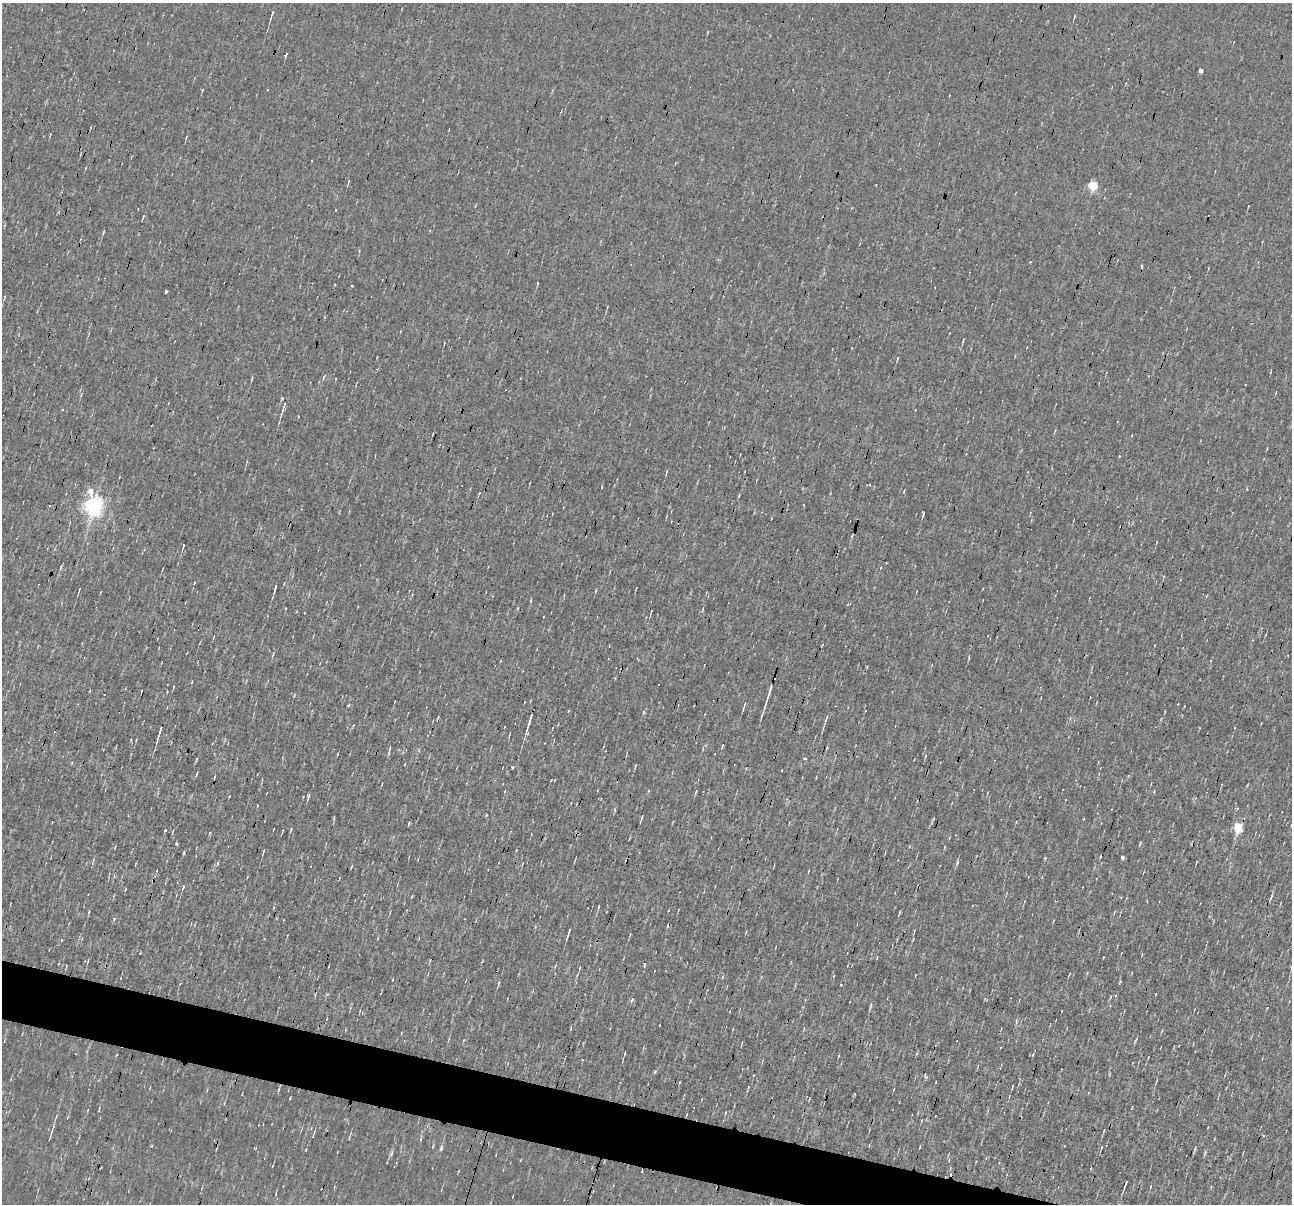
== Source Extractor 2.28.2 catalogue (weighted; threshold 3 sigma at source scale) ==
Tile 6 of 4 x 4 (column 2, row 2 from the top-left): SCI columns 1291-2580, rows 2656-3857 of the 5161 x 5185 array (HDU 1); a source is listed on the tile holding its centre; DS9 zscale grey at full resolution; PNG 1294 x 1206 px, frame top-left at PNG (2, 3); no overlay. Shown black and unused: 4% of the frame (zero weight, under 3 of 4 exposures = <1% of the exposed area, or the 3 px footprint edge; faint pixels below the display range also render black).
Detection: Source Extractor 2.28.2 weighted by HDU 2 'WHT'; one run over the whole footprint, this tile lists its part. Background 8.59e-04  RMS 0.042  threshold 0.191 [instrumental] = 3 sigma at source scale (4.5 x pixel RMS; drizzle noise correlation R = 1.50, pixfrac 1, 0.05/0.05 arcsec/px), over >= 5 px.
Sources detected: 114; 8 cosmic-ray / hot-pixel residue — not listed; the other 106 listed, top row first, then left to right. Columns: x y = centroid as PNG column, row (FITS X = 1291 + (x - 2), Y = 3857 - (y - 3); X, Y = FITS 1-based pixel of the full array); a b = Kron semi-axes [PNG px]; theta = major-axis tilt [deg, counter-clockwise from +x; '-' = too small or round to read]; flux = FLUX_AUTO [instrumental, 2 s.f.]
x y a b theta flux
272 14 10 2 71 11
1074 16 6 3 79 4.1
1201 70 4 4 - 20
202 90 3 3 - 5.4
267 90 3 2 - 4.9
349 181 5 3 - 4.2
1093 186 5 5 - 280
143 217 6 2 67 4.8
103 231 6 2 79 5
537 283 5 2 - 4.2
352 286 3 3 - 15
166 292 3 3 - 24
4 297 5 3 - 4.6
963 340 5 2 - 4.8
898 358 4 3 - 4.8
324 377 5 3 - 4.8
252 378 5 3 - 4
284 406 17 4 75 21
667 471 6 3 71 4.6
1247 489 3 3 - 5.5
90 490 8 5 -76 46
479 493 5 2 - 4.3
94 505 7 6 - 2100
923 513 6 3 -83 5.7
183 546 7 3 68 7.7
61 567 7 3 71 7.2
194 583 5 3 - 3.5
275 588 9 2 74 14
596 590 6 2 71 4.2
79 591 5 2 - 4.9
273 654 7 3 57 5.3
173 687 4 3 - 3.4
770 690 17 3 73 33
294 695 5 3 - 3.8
744 705 12 3 72 8.9
826 718 13 3 70 11
530 721 23 3 74 35
160 732 17 3 73 26
225 739 6 3 72 5
131 740 4 2 - 3.1
722 746 5 2 - 4
827 748 4 3 - 4.2
389 753 5 5 - 7.4
925 757 5 3 - 4.1
804 758 3 3 - 17
196 759 6 2 80 5
636 765 5 2 - 3.9
512 767 3 3 - 6.2
215 776 5 2 - 4.7
696 791 6 3 62 4.6
309 795 6 4 83 7.1
486 815 3 3 - 5.9
642 817 7 2 71 5.8
1238 827 5 5 - 270
165 830 3 3 - 14
291 830 6 3 71 4.4
115 847 4 2 - 3.2
264 851 6 2 70 6.4
183 853 4 3 - 5.9
1123 857 4 3 - 23
1196 862 6 2 68 3.4
522 864 6 2 74 3.9
351 867 4 3 - 3.2
183 887 6 4 77 6.8
125 890 3 3 - 3.2
412 896 4 3 - 3.4
1271 897 6 3 55 6.4
599 907 5 2 - 5.1
89 912 4 3 - 4.4
900 912 7 2 75 4.4
114 919 5 4 - 5.9
568 933 10 2 74 12
630 934 3 3 - 4.1
61 940 5 3 - 3.8
555 966 5 3 - 4
580 968 7 3 72 5.8
1291 968 5 3 - 6.4
834 976 5 3 - 4.2
1120 981 5 3 - 5.8
499 983 6 3 72 6.3
841 984 3 3 - 8.3
632 1000 7 2 78 6.9
871 1006 11 2 72 6.6
730 1011 3 2 - 2.4
1016 1021 5 3 - 5.6
625 1053 4 2 - 3.9
1109 1074 5 3 - 3.6
926 1077 7 4 -46 6.1
1012 1087 5 2 - 3.5
894 1089 4 2 - 2.6
899 1102 2 2 - 2.8
726 1112 5 2 - 3.6
1208 1127 4 2 - 2.9
1104 1130 5 3 - 3.7
313 1136 4 2 - 3.1
50 1138 10 2 73 6.5
869 1145 4 3 - 3.6
433 1146 5 3 - 3.7
1102 1147 4 2 - 5
441 1148 9 4 64 11
1205 1153 7 3 71 6
391 1154 8 4 64 8.9
496 1155 3 2 - 2.1
642 1171 3 2 - 3.7
1126 1184 7 2 72 12
1151 1186 4 2 - 4.2
Overlapping masked pixels (flux is a lower limit): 3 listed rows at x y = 160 732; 642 1171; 1126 1184
Isophote crosses this tile's border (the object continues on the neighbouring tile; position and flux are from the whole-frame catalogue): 1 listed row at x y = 1291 968
Unlisted compact peaks at least as high as the median listed source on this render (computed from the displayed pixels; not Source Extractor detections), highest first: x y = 644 712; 655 1072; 177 844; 957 863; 854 1094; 348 705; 229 796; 210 833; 409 823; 290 1098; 1140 843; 1135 1041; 218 863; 1154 791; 551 780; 337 754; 1103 957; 286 54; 1100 856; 306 1150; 615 810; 839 1056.